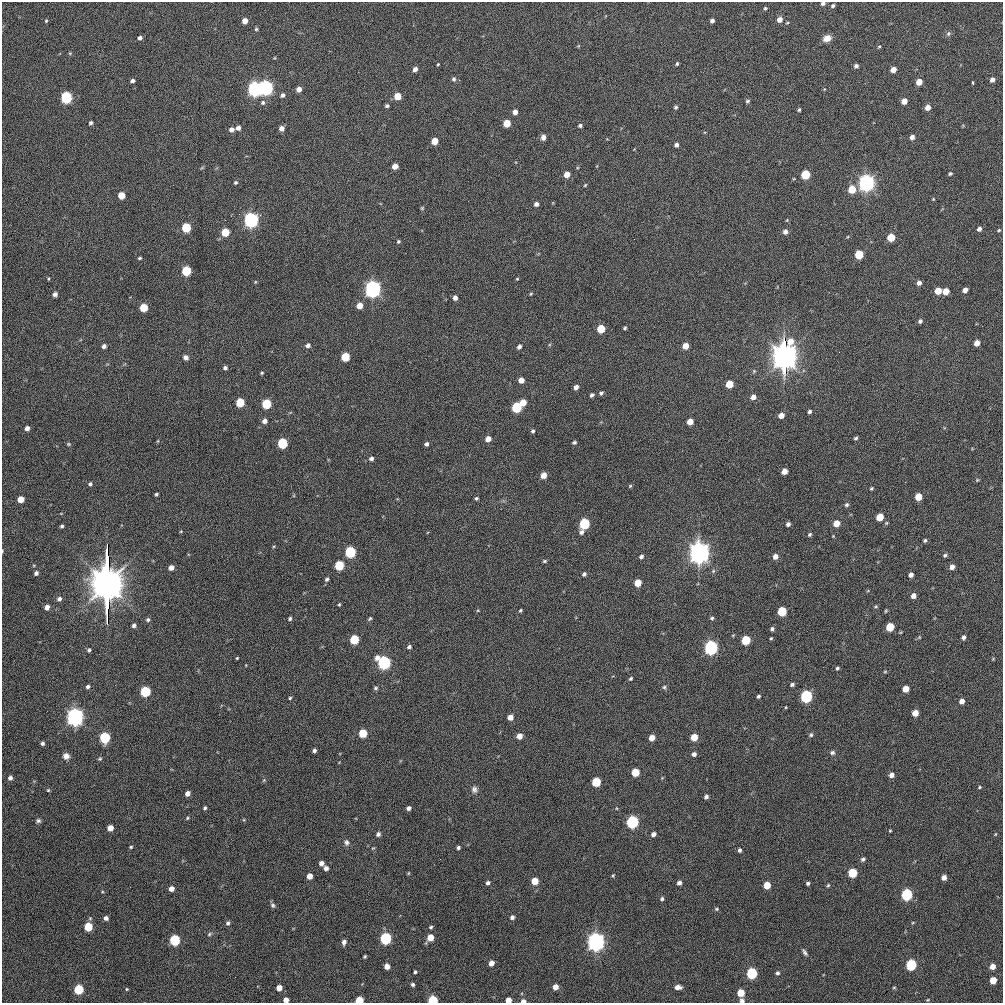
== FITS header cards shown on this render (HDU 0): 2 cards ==
NAXIS1  =                 1001
NAXIS2  =                 1001

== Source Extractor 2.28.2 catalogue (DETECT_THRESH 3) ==
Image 1001 x 1001 px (HDU 0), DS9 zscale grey, 1 PNG px = 1 image px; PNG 1005 x 1005 px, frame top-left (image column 1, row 1001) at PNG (2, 2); no overlay
Background 390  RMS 16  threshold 47.2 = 3 sigma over >= 5 px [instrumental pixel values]
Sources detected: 294; all 294 listed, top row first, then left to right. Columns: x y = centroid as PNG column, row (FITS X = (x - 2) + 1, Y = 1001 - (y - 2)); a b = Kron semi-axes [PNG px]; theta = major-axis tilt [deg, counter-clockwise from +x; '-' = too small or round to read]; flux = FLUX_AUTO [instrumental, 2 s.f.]
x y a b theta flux
823 3 5 4 - 2.6e+03
833 6 5 4 - 2.0e+03
765 8 5 4 - 1.3e+03
779 19 6 5 - 7.0e+03
46 21 5 3 - 1.2e+03
245 21 5 5 - 8.3e+03
712 21 4 4 - 3.5e+03
256 29 4 4 - 1.5e+03
948 33 7 6 - 2.2e+03
140 38 4 4 - 2.9e+03
827 38 8 6 23 9.3e+03
578 46 5 3 - 8.6e+02
879 46 5 3 - 1.0e+03
70 53 5 3 - 1.0e+03
438 64 3 3 - 9.9e+02
677 64 4 3 - 1.4e+03
856 66 4 4 - 2.8e+03
415 69 5 4 - 5.1e+03
893 70 5 4 - 9.4e+03
454 79 6 5 - 2.3e+03
992 80 5 4 - 5.1e+03
132 81 4 4 - 2.7e+03
919 82 5 4 - 1.3e+04
973 83 3 2 - 1.3e+03
266 88 6 6 - 4.7e+05
255 89 6 6 - 5.2e+05
299 89 5 4 - 7.1e+03
282 95 5 4 - 2.8e+03
397 96 5 5 - 2.0e+04
66 97 6 5 - 1.9e+05
747 101 5 4 - 1.6e+03
904 101 5 4 - 1.1e+04
263 103 6 5 - 2.2e+03
387 106 4 4 - 2.2e+03
676 107 4 4 - 1.8e+03
928 107 5 5 - 8.1e+03
799 110 4 3 - 1.6e+03
515 112 5 4 - 6.0e+03
91 123 4 3 - 2.2e+03
507 123 5 5 - 2.3e+04
580 125 4 4 - 2.1e+03
238 128 5 5 - 4.9e+03
281 128 5 4 - 5.6e+03
231 130 6 5 - 4.8e+03
543 137 7 6 - 4.1e+03
912 137 5 4 - 4.4e+03
434 141 5 5 - 1.7e+04
676 145 4 4 - 3.2e+03
395 166 5 4 - 1.0e+04
567 174 5 5 - 1.1e+04
805 174 5 5 - 5.9e+04
950 174 4 4 - 1.6e+03
236 182 4 4 - 1.6e+03
866 183 7 6 - 9.4e+05
585 185 5 3 - 1.0e+03
852 189 5 5 - 3.0e+04
121 195 5 5 - 1.8e+04
933 199 4 4 - 8.9e+02
536 204 5 4 - 3.6e+03
422 208 5 5 - 1.2e+03
239 214 2 2 - 5.7e+03
251 220 6 6 - 5.8e+05
186 227 5 5 - 6.1e+04
979 229 5 4 - 3.7e+03
999 230 4 4 - 1.1e+03
225 232 5 5 - 3.3e+04
785 232 5 5 - 4.5e+03
891 237 5 5 - 3.0e+04
398 241 4 4 - 1.3e+03
859 255 5 5 - 4.4e+04
140 258 4 3 - 1.4e+03
186 271 5 5 - 6.8e+04
517 279 4 4 - 9.5e+02
255 282 5 4 - 9.9e+02
919 283 4 4 - 4.6e+03
373 289 7 6 - 9.7e+05
965 290 5 4 - 6.6e+03
938 291 5 5 - 1.6e+04
946 291 5 5 - 1.6e+04
55 294 5 4 - 4.2e+03
531 294 4 3 - 1.1e+03
455 298 5 4 - 4.4e+03
359 306 5 5 - 1.2e+04
144 308 5 5 - 3.5e+04
920 321 5 4 - 2.7e+03
625 328 3 3 - 1.5e+03
601 329 5 5 - 3.7e+04
977 343 5 4 - 9.1e+03
308 345 6 5 - 3.6e+03
104 346 5 4 - 3.6e+03
685 346 5 4 - 1.2e+04
519 347 4 4 - 3.5e+03
839 352 2 2 - 1.1e+04
784 356 27 6 90 5.6e+06
186 357 6 5 - 4.0e+03
345 357 5 5 - 4.4e+04
225 368 5 4 - 2.6e+03
754 371 5 5 - 1.5e+03
262 373 3 3 - 1.3e+03
521 380 5 5 - 8.4e+03
729 384 5 5 - 2.7e+04
576 387 5 4 - 5.1e+03
601 393 5 4 - 2.0e+03
592 395 5 4 - 2.2e+03
753 397 5 5 - 6.1e+03
240 402 5 5 - 4.5e+04
523 402 5 5 - 1.7e+04
266 404 5 5 - 7.0e+04
516 407 6 5 - 9.3e+04
809 411 4 4 - 2.3e+03
781 415 5 4 - 9.0e+03
264 421 5 5 - 5.4e+03
690 422 5 5 - 1.1e+04
27 428 4 4 - 4.6e+03
533 431 4 3 - 1.8e+03
856 438 5 4 - 1.9e+03
488 439 5 4 - 8.6e+03
574 442 4 3 - 1.8e+03
282 443 6 5 - 9.8e+04
68 444 5 4 - 1.3e+03
426 444 4 4 - 2.8e+03
371 458 5 5 - 3.0e+03
784 471 5 4 - 9.9e+03
543 475 5 4 - 1.0e+04
977 480 5 4 - 1.1e+03
90 484 4 4 - 1.9e+03
630 486 5 4 - 1.2e+03
871 488 5 4 - 1.2e+03
156 494 3 3 - 1.6e+03
918 497 5 5 - 2.1e+04
476 498 4 4 - 1.7e+03
21 499 5 5 - 1.5e+04
847 505 5 4 - 2.1e+03
880 517 5 5 - 2.6e+04
836 523 5 5 - 1.5e+04
584 524 6 5 - 1.2e+05
788 524 5 4 - 3.3e+03
62 526 4 3 - 1.8e+03
181 531 4 3 - 9.4e+02
581 532 6 5 - 3.4e+03
810 534 5 4 - 1.8e+03
925 540 4 4 - 1.9e+03
2 551 4 2 - 7.9e+02
350 552 6 5 - 1.3e+05
699 552 13 6 -90 2.5e+06
945 555 5 4 - 1.9e+03
775 556 5 5 - 6.4e+03
641 557 5 4 - 2.7e+03
545 561 4 3 - 1.4e+03
339 565 6 5 - 6.0e+04
952 567 5 4 - 6.3e+03
171 568 5 4 - 6.3e+03
36 573 5 4 - 2.8e+03
584 574 4 4 - 2.6e+03
911 575 4 4 - 4.6e+03
327 579 5 4 - 2.1e+03
107 583 60 7 -90 1.3e+07
638 583 5 5 - 2.1e+04
913 596 5 4 - 6.6e+03
59 599 6 5 - 3.5e+03
339 604 3 3 - 1.1e+03
876 606 5 4 - 1.3e+03
47 607 5 5 - 5.7e+03
520 610 4 3 - 1.4e+03
782 611 5 5 - 5.9e+04
886 611 6 3 71 1.1e+03
712 618 5 4 - 1.8e+03
290 619 4 4 - 2.0e+03
370 619 6 3 41 1.5e+03
148 620 5 5 - 2.2e+03
134 625 5 4 - 2.7e+03
890 627 5 5 - 3.8e+04
772 629 5 4 - 2.4e+03
919 637 5 4 - 1.1e+03
964 637 5 4 - 3.3e+03
771 638 4 3 - 1.1e+03
354 639 5 5 - 5.8e+04
746 640 5 5 - 5.8e+04
409 647 4 4 - 2.6e+03
711 648 6 5 - 4.4e+05
89 650 4 4 - 1.8e+03
237 658 3 3 - 1.1e+03
993 659 4 4 - 9.0e+02
384 662 6 6 - 3.2e+05
837 668 4 3 - 1.8e+03
885 672 5 3 - 1.0e+03
631 678 5 3 - 1.5e+03
792 684 4 3 - 2.3e+03
88 687 4 4 - 2.6e+03
664 687 6 5 - 1.8e+03
376 688 6 4 1 1.8e+03
905 689 5 5 - 1.6e+04
145 691 5 5 - 9.5e+04
758 696 4 3 - 1.7e+03
806 696 6 5 - 2.2e+05
290 698 4 3 - 1.3e+03
962 701 5 4 - 7.1e+03
786 707 3 2 - 8.4e+02
915 713 5 5 - 1.3e+04
75 717 8 6 86 1.2e+06
510 717 5 4 - 9.3e+03
363 733 5 5 - 3.9e+04
811 735 6 5 - 1.9e+03
519 736 5 4 - 9.2e+03
105 737 6 5 - 1.3e+05
694 737 5 5 - 1.9e+04
652 738 5 4 - 1.1e+04
42 743 4 4 - 2.4e+03
314 750 4 3 - 2.6e+03
832 752 6 5 - 2.5e+03
694 754 5 4 - 3.6e+03
66 756 7 7 - 5.5e+03
100 759 5 4 - 1.3e+03
635 772 5 5 - 3.1e+04
891 775 5 4 - 6.2e+03
10 778 5 4 - 3.5e+03
264 780 5 4 - 1.1e+03
596 782 5 5 - 6.0e+04
979 787 4 3 - 1.2e+03
474 789 9 7 -81 4.0e+03
48 790 4 4 - 1.1e+03
187 793 5 4 - 6.0e+03
706 797 4 4 - 3.2e+03
205 808 4 3 - 1.7e+03
409 808 4 4 - 3.8e+03
616 808 4 3 - 7.6e+02
187 818 4 4 - 1.1e+03
38 821 5 5 - 2.3e+03
632 822 6 5 - 2.4e+05
110 828 5 4 - 1.0e+04
890 831 4 4 - 9.0e+02
378 834 5 4 - 3.1e+03
653 834 5 4 - 4.2e+03
995 834 5 3 - 9.1e+02
346 842 8 6 -84 3.2e+03
131 847 4 3 - 1.2e+03
373 848 5 3 - 9.6e+02
458 848 3 3 - 2.1e+03
740 850 4 4 - 2.6e+03
863 859 6 5 - 2.1e+03
321 863 5 4 - 5.1e+03
326 868 5 4 - 4.1e+03
408 873 5 3 - 9.1e+02
852 873 5 5 - 5.9e+04
613 875 4 3 - 1.2e+03
310 876 5 4 - 9.7e+03
944 877 5 4 - 6.0e+03
535 881 5 5 - 2.0e+04
488 883 5 4 - 2.4e+03
679 883 5 4 - 4.0e+03
808 883 4 3 - 2.1e+03
767 885 5 5 - 2.2e+04
828 885 5 4 - 1.3e+03
171 889 5 4 - 6.5e+03
907 895 6 5 - 1.7e+05
662 899 4 4 - 2.0e+03
273 905 7 6 - 2.3e+03
716 909 5 4 - 1.4e+03
512 917 5 4 - 3.2e+03
106 918 4 4 - 3.9e+03
228 923 6 5 - 2.4e+03
88 927 5 5 - 4.3e+04
431 927 4 3 - 1.6e+03
209 934 7 4 38 1.8e+03
430 937 5 5 - 1.5e+04
386 938 6 5 - 1.7e+05
175 940 6 5 - 1.1e+05
344 942 5 4 - 4.2e+03
596 942 8 6 85 1.3e+06
804 952 8 4 -57 2.6e+03
365 956 4 3 - 1.3e+03
491 963 5 4 - 7.8e+03
911 965 6 5 - 1.3e+05
387 966 5 4 - 9.2e+03
992 966 5 5 - 9.5e+03
415 972 3 3 - 1.8e+03
752 973 6 5 - 1.4e+05
777 973 5 4 - 2.1e+03
993 980 5 5 - 1.9e+04
413 984 4 4 - 2.1e+03
555 987 5 4 - 8.7e+03
678 987 6 4 -1 6.1e+03
894 987 5 3 - 1.0e+03
279 988 5 4 - 1.0e+04
79 989 5 5 - 7.1e+04
127 989 4 3 - 1.0e+03
741 993 5 5 - 2.3e+04
286 1000 4 4 - 7.6e+03
359 1000 5 4 - 4.0e+04
433 1000 5 4 - 8.6e+04
508 1000 5 4 - 9.8e+03
928 1000 5 4 - 9.7e+02
523 1001 5 4 - 4.3e+03
742 1001 5 5 - 3.5e+03
At the frame edge (FLAGS 8, measured only in part): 8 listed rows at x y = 823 3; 2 551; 286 1000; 359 1000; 433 1000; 508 1000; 523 1001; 742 1001